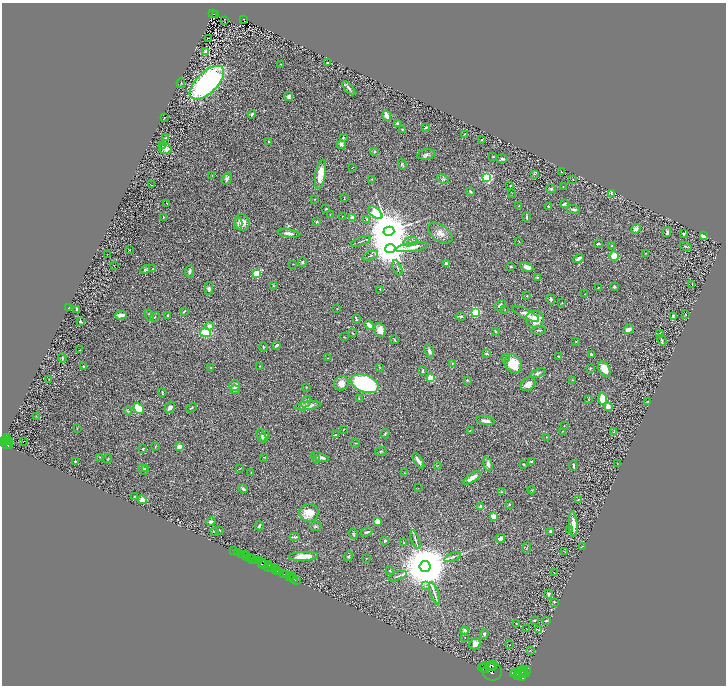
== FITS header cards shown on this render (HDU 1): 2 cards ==
NAXIS1  =                 1448
NAXIS2  =                 1367

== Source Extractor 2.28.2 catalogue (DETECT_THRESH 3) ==
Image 1448 x 1367 px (HDU 1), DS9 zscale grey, zoomed out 1/2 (1 PNG px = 2 x 2 image px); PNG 728 x 688 px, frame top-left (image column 1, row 1366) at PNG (2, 3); each listed source drawn as its Kron ellipse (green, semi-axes under 4 px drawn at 4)
Background 0.504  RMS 0.029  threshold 0.0878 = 3 sigma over >= 5 px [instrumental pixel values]
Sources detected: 356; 40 cannot appear on this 1/2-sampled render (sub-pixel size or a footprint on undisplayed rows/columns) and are neither listed nor drawn; the other 316 listed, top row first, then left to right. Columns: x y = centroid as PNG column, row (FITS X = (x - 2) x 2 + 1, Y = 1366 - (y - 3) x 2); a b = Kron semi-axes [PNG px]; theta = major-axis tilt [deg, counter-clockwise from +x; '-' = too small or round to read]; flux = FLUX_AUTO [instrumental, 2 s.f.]
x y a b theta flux
213 14 3 2 - 48
216 15 2 1 - 2.5
243 19 2 2 - 24
224 20 2 1 - 1.6
208 38 2 1 - 1.6
206 52 3 2 - 52
328 63 2 2 - 8.9
281 64 2 1 - 2.2
181 83 5 1 - 3.3
207 83 22 10 44 1100
349 88 9 3 -50 22
289 96 4 4 - 18
252 114 4 3 - 11
387 116 5 3 - 40
164 118 2 1 - 2.2
397 123 3 3 - 14
426 127 3 2 - 6.8
402 129 3 2 - 4.1
464 134 3 2 - 2.6
166 138 4 3 - 4.8
343 138 3 2 - 3.5
482 140 2 1 - 2.2
269 142 2 2 - 6.9
341 145 4 3 - 22
163 146 3 2 - 3.6
165 149 6 5 - 31
375 151 2 2 - 19
426 154 9 5 8 17
493 156 2 2 - 12
502 159 5 3 - 7.4
402 164 6 3 -70 7.8
353 167 3 2 - 1.8
562 171 2 2 - 2.7
320 174 15 5 81 73
534 174 3 3 - 4.8
212 175 2 1 - 1.6
487 178 3 3 - 970
227 179 6 4 55 14
372 179 3 1 - 2.1
443 179 6 3 -24 7.8
573 179 2 2 - 2.8
151 185 4 1 - 2.9
510 186 2 1 - 2.6
563 186 2 1 - 1.6
551 189 5 3 - 6.4
470 191 2 2 - 24
512 193 3 2 - 2.7
611 193 4 2 - 6.8
344 197 3 2 - 3.2
314 199 2 1 - 1.8
167 203 2 1 - 3.2
564 203 4 3 - 10
519 206 2 2 - 3.8
548 206 3 2 - 9.9
326 209 2 2 - 3.6
573 209 7 3 -5 16
375 213 8 4 -40 600
330 215 2 2 - 1.7
342 216 2 2 - 1.5
163 217 3 2 - 2.6
352 217 3 3 - 14
526 217 5 2 - 7.2
367 219 3 3 - 5.4
242 222 8 7 - 48
317 222 3 2 - 5.2
238 224 6 3 86 9.1
636 229 5 4 - 20
389 231 5 4 - 27000
667 232 5 3 - 9.8
289 233 11 3 -8 19
440 233 14 8 -34 38
683 234 2 2 - 13
703 236 3 3 - 39
361 241 10 2 21 8.9
519 241 2 2 - 2
410 242 7 3 18 7.9
598 244 4 2 - 6.7
612 246 3 3 - 3.7
685 246 6 2 -24 4.4
412 247 16 4 9 42
390 248 5 4 - 16000
129 250 2 2 - 3.3
646 253 2 2 - 2.5
108 255 2 1 - 1.8
370 256 8 2 20 8.1
614 256 5 4 - 59
578 259 5 2 - 20
302 262 4 3 - 7.3
446 263 3 2 - 28
293 264 2 2 - 2.2
114 266 2 1 - 1.2
511 267 3 2 - 6.8
527 267 6 4 -21 37
397 268 8 2 -66 6.9
153 269 3 2 - 3.8
145 270 5 3 - 6.9
189 271 6 4 81 12
256 273 3 3 - 240
537 277 3 3 - 7.2
692 284 2 1 - 1.7
273 285 4 3 - 4.3
599 287 3 2 - 2.3
614 287 4 3 - 7.6
209 289 6 4 88 11
380 289 3 2 - 2.6
585 294 2 2 - 2.3
527 296 3 2 - 3.5
551 299 5 3 - 9.3
562 302 2 2 - 2.1
500 305 6 3 45 11
68 308 2 2 - 2.8
77 309 4 2 - 7.7
337 309 2 2 - 7
505 310 2 1 - 1.5
184 311 4 2 - 5.7
475 312 3 3 - 620
525 314 15 4 -27 31
685 314 4 1 - 1.7
121 315 6 3 4 45
149 315 6 3 -64 8.1
168 316 2 2 - 5.6
461 316 5 3 - 7.9
673 316 3 2 - 14
155 317 5 2 - 4.8
356 319 3 2 - 5.6
535 319 9 8 - 78
80 321 3 3 - 9.9
369 325 5 3 - 34
209 326 4 3 - 27
380 330 7 5 -78 45
539 330 7 2 3 6.3
628 330 5 4 - 29
495 331 3 2 - 4.2
205 333 5 4 - 160
352 333 3 2 - 3.4
659 333 3 2 - 2.2
344 337 2 1 - 4
394 340 4 2 - 6.3
662 340 5 2 - 5.9
576 342 2 1 - 1.5
277 345 3 2 - 18
263 347 4 3 - 4.3
80 350 2 1 - 1.5
429 351 7 4 -69 15
487 354 4 3 - 6.6
591 355 3 3 - 6.8
558 356 3 2 - 4.3
62 358 4 3 - 6.5
327 358 2 1 - 2.7
505 358 3 3 - 5
452 363 3 2 - 3
513 364 10 8 -60 110
260 366 2 2 - 2.1
84 367 2 2 - 26
211 367 2 1 - 1.8
379 367 3 2 - 2.4
591 368 4 3 - 4.2
604 369 8 5 -61 77
422 371 3 2 - 6.7
538 373 7 3 25 12
430 378 3 3 - 250
49 379 2 2 - 3.2
467 380 3 3 - 5.6
572 380 2 2 - 2.4
341 383 7 7 - 44
365 384 15 8 -20 680
528 384 8 6 41 37
235 386 5 5 - 37
307 387 3 2 - 2.6
235 390 5 4 - 14
162 392 4 2 - 5.4
359 399 2 2 - 3.9
588 399 3 2 - 2.6
603 399 6 4 -82 110
306 401 6 3 59 9.2
647 401 4 2 - 4.6
307 406 13 4 7 41
170 407 6 4 59 14
608 407 4 4 - 33
138 408 6 4 -46 100
191 408 5 2 - 3.5
128 411 4 3 - 6
36 416 3 2 - 1.9
485 421 9 4 -9 27
564 426 2 2 - 1.9
77 428 2 2 - 4.5
344 429 2 2 - 2.1
470 430 3 2 - 2.5
563 431 2 2 - 3
614 432 3 2 - 2
385 434 5 3 - 5.3
335 435 4 3 - 7.2
261 436 7 4 -65 14
264 436 6 3 72 11
547 437 2 2 - 2.7
6 439 5 2 - 850
5 441 4 1 - 270
8 441 2 2 - 660
3 442 2 2 - 840
23 442 3 1 - 5.6
355 443 4 2 - 2.9
7 444 5 2 - 420
9 446 3 3 - 240
155 446 4 2 - 3.1
179 447 2 2 - 120
143 448 2 2 - 11
381 451 5 2 - 5.2
100 457 3 2 - 2.1
264 457 3 2 - 3.3
320 457 9 3 -17 26
108 458 5 2 - 4.1
316 460 2 2 - 12
75 461 3 3 - 4.4
418 461 9 3 -58 24
531 461 3 3 - 4.6
488 464 7 4 -74 21
523 464 4 2 - 3.9
617 464 2 1 - 1.3
437 465 4 2 - 2.4
573 465 5 2 - 7.6
146 468 3 3 - 5
239 469 4 2 - 2.6
143 470 5 4 - 12
251 472 2 2 - 1.7
405 473 3 2 - 3
472 478 10 4 35 42
418 488 2 2 - 1.7
243 489 5 3 - 10
532 490 4 2 - 3.2
502 492 4 3 - 4.7
134 496 2 2 - 3.9
578 499 3 2 - 3.1
142 500 4 4 - 31
509 505 3 2 - 4.7
481 507 2 2 - 57
309 513 9 9 - 75
493 516 4 4 - 28
211 522 5 4 - 8.9
377 522 4 3 - 64
573 524 13 3 -86 48
259 526 4 3 - 11
315 526 6 4 3 9.3
569 529 3 2 - 3.2
220 530 2 1 - 4.2
214 531 3 2 - 11
551 531 2 2 - 39
367 532 6 3 16 11
353 534 5 4 - 7
294 537 5 2 - 7.4
500 538 5 4 - 17
385 540 4 3 - 8.8
415 540 10 2 -71 12
404 543 4 3 - 3.9
582 546 3 2 - 2
526 548 5 2 - 4.3
234 551 2 1 - 52
564 551 3 1 - 1.6
238 553 2 2 - 260
242 554 3 2 - 630
246 555 2 1 - 71
247 556 4 2 - 150
303 556 15 4 3 80
348 556 5 3 - 6
452 557 9 3 22 12
250 558 3 1 - 65
366 558 2 2 - 2.2
252 560 5 2 - 190
259 560 2 1 - 460
255 561 2 2 - 470
263 562 4 2 - 200
261 564 2 1 - 370
264 564 3 2 - 220
269 564 3 2 - 440
425 566 5 5 - 45000
268 567 5 1 - 180
271 567 2 1 - 730
275 568 3 2 - 780
276 570 3 1 - 360
278 570 3 2 - 580
390 571 3 2 - 2.8
554 572 2 2 - 1.9
284 574 2 2 - 470
287 575 2 1 - 520
292 576 2 1 - 15
398 576 10 2 19 11
289 577 3 2 - 640
293 579 4 1 - 66
296 580 2 1 - 38
425 586 3 3 - 5.8
434 593 11 3 -70 14
549 594 4 3 - 10
554 603 3 2 - 3.5
534 620 2 2 - 7.4
546 620 3 2 - 6.8
516 624 3 1 - 1.9
526 629 2 1 - 2.3
538 630 3 2 - 3.1
465 631 4 4 - 19
484 634 5 4 - 10
465 637 2 1 - 2.4
475 644 6 5 - 35
509 645 2 1 - 1.2
530 650 3 2 - 3
491 665 6 2 38 2700
485 667 5 2 - 5300
492 667 2 2 - 1400
483 668 5 3 - 5000
492 671 10 9 - 8200
521 671 6 2 52 4300
523 672 5 2 - 2800
526 672 6 2 60 640
513 673 3 2 - 3100
516 673 4 3 - 5500
523 675 3 3 - 2200
518 676 2 2 - 1700
522 678 3 2 - 1600
At the frame edge (FLAGS 8, measured only in part): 1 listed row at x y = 3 442
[40 sub-pixel or undisplayed-footprint detections neither listed nor drawn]